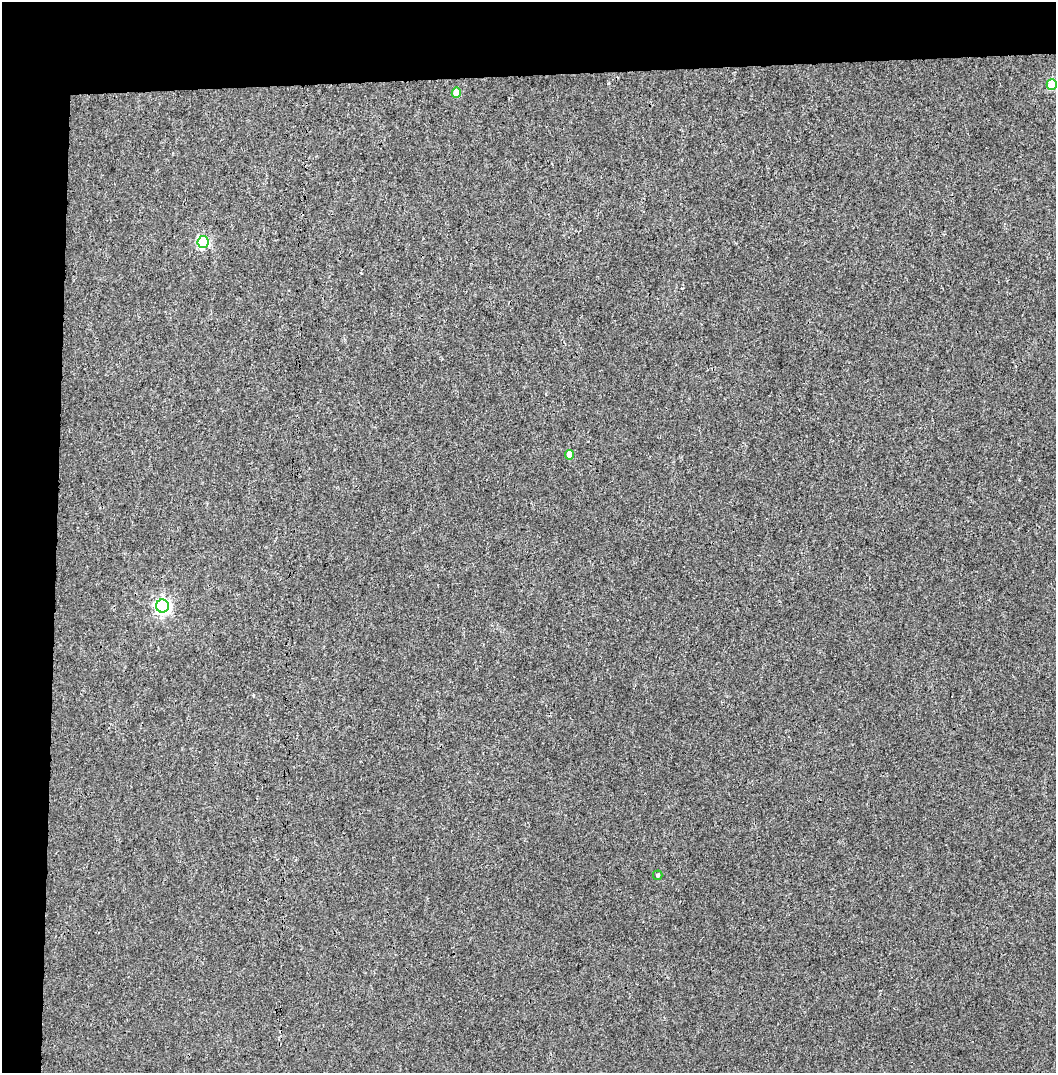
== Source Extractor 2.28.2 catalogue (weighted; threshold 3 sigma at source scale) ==
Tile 1 of 2 x 2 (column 1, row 1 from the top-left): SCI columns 1-1054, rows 1109-2179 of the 2107 x 2221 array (HDU 1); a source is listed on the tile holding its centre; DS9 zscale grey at full resolution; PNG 1058 x 1075 px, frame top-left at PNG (2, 2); each listed source drawn as its Kron ellipse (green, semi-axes under 4 px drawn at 4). Shown black and unused: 12% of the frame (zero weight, under 3 of 4 exposures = <1% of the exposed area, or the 3 px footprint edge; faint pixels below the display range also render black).
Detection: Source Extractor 2.28.2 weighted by HDU 2 'WHT'; one run over the whole footprint, this tile lists its part. Background 0.00121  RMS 0.0028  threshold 0.0126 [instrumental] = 3 sigma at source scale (4.5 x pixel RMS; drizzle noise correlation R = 1.50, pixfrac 1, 0.0396/0.0396 arcsec/px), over >= 5 px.
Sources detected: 6; all 6 listed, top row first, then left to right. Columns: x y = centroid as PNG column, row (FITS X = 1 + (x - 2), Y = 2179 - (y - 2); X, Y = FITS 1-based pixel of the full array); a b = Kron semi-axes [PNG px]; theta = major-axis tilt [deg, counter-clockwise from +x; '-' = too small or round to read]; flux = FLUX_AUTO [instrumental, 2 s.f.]
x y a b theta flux
1052 85 5 5 - 12
456 93 5 4 - 3.6
203 242 6 5 - 29
570 455 4 4 - 2.9
162 606 6 6 - 77
658 875 5 4 - 0.47
Isophote crosses this tile's border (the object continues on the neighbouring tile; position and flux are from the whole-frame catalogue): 1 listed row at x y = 1052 85